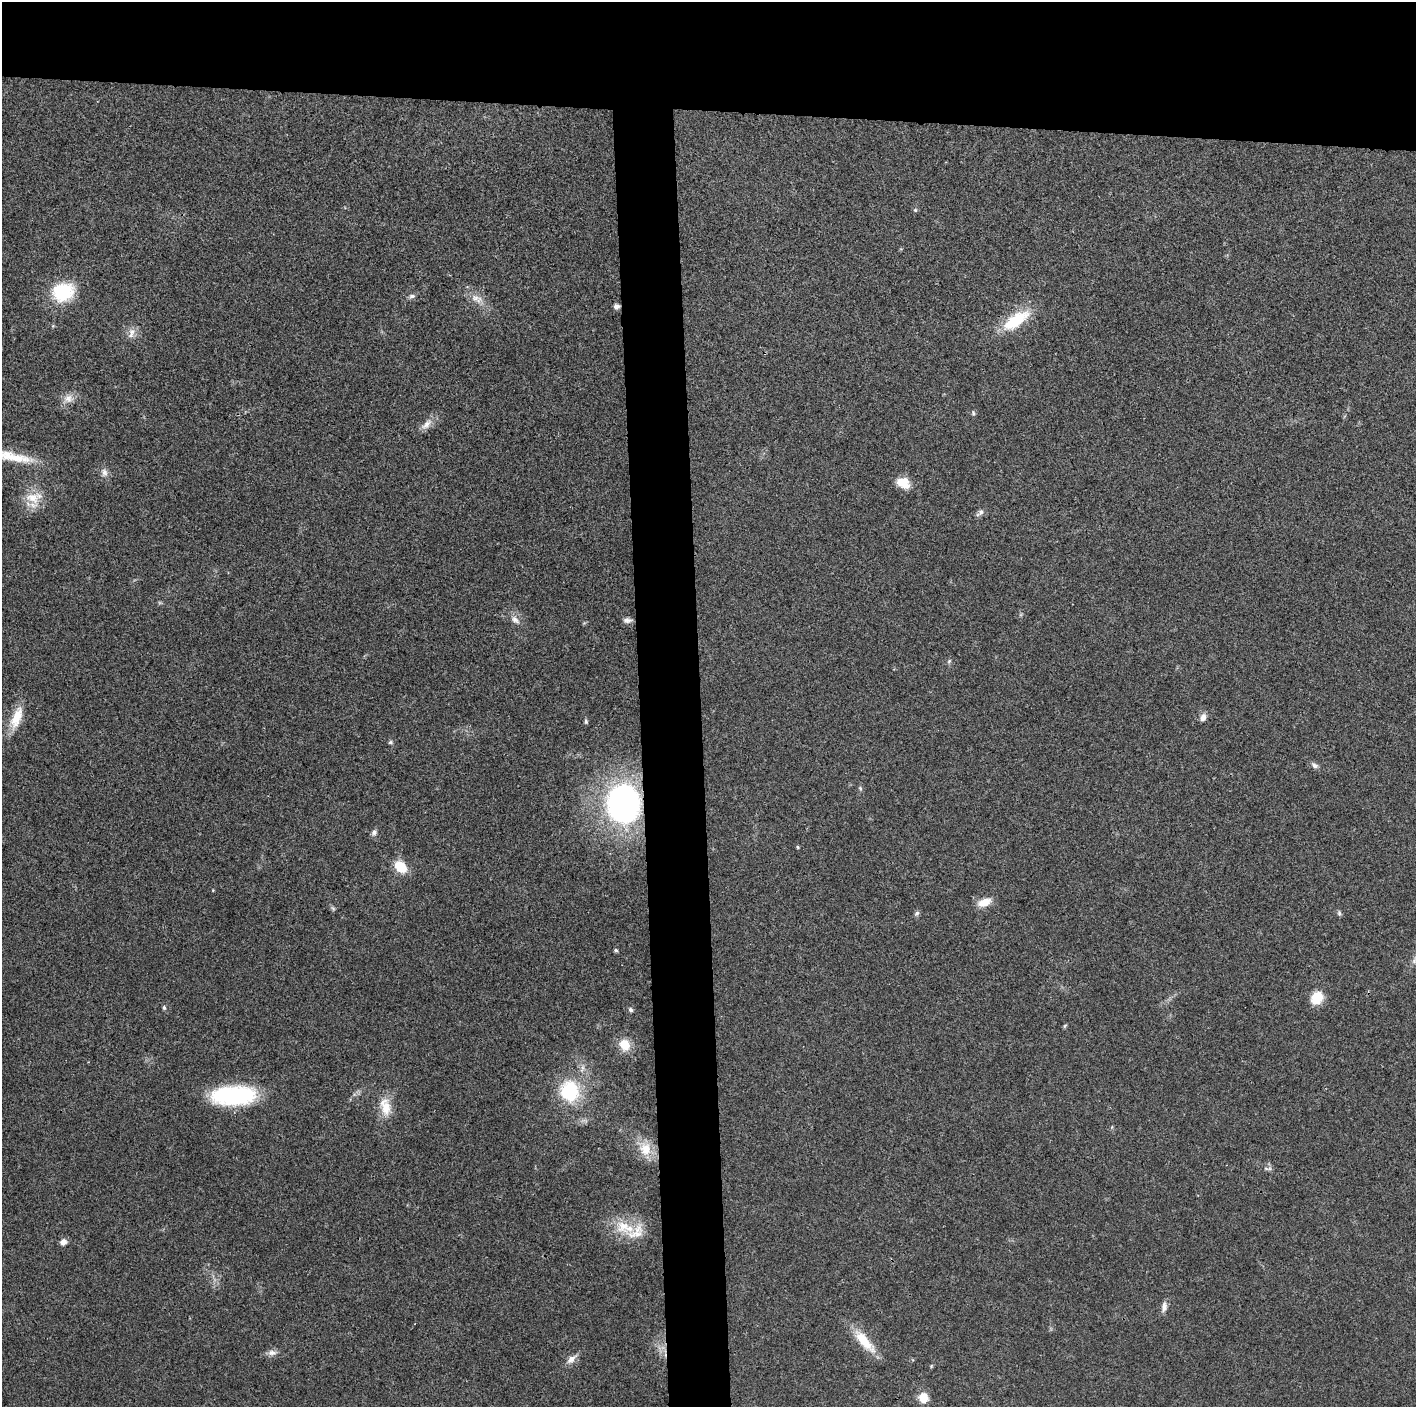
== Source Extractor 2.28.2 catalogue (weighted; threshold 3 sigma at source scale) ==
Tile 2 of 3 x 3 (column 2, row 1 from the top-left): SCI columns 1415-2828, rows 2820-4224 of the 4242 x 4227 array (HDU 1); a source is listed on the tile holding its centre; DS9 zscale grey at full resolution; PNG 1418 x 1409 px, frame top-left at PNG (2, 2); no overlay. Shown black and unused: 12% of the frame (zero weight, under 3 of 4 exposures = <1% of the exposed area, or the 3 px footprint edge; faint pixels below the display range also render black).
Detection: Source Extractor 2.28.2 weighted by HDU 2 'WHT'; one run over the whole footprint, this tile lists its part. Background 0.0191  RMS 0.0039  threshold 0.0175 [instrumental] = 3 sigma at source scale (4.5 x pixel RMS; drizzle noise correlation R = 1.50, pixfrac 1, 0.05/0.05 arcsec/px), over >= 5 px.
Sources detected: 52; all 52 listed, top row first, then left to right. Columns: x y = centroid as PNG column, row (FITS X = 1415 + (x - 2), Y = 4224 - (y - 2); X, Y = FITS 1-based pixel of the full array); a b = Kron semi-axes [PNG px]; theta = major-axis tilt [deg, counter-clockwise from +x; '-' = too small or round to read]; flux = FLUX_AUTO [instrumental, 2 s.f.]
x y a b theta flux
915 210 6 5 - 0.57
63 292 25 20 20 20
412 296 9 5 6 1.1
475 298 13 10 0 3.1
617 306 7 5 7 1.4
1016 320 35 14 35 17
53 326 5 3 - 0.41
131 333 17 8 68 2.6
68 399 13 12 - 3.4
973 413 7 5 -71 0.61
426 424 19 8 47 3.1
12 457 56 11 -12 13
104 472 12 8 -82 2
903 483 16 11 -29 5.9
33 498 21 15 -2 7.7
980 512 12 6 44 1.4
515 620 15 8 -41 2.5
627 620 11 6 1 1.4
949 661 7 4 46 0.59
17 717 31 11 69 8.4
1203 717 9 6 64 2.1
586 721 7 5 -88 0.61
391 742 6 5 - 0.66
1314 765 9 7 -37 1.4
860 788 6 4 -47 0.54
623 804 31 26 -88 120
374 832 8 6 53 1.3
797 847 4 3 - 0.45
400 867 10 8 -44 12
984 902 16 9 18 5.1
333 908 8 5 -55 0.68
917 913 7 6 - 0.89
1339 913 8 5 -89 0.73
616 950 4 4 - 0.68
1414 960 10 6 73 1.3
1317 998 13 11 55 8.6
164 1008 6 5 - 0.64
631 1010 6 5 - 0.8
1065 1025 6 4 20 0.44
625 1045 13 11 -61 6.6
570 1092 19 16 -73 26
233 1096 49 20 3 37
386 1108 24 13 88 7.3
645 1149 20 17 -81 8
625 1227 33 18 -18 13
63 1242 7 7 - 2
1164 1306 13 7 85 2
864 1341 38 11 -49 10
272 1353 12 7 -3 2
571 1359 16 8 40 2.7
931 1366 5 4 - 0.45
923 1397 10 10 - 5.4
Overlapping masked pixels (flux is a lower limit): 2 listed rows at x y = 617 306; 623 804
Isophote crosses this tile's border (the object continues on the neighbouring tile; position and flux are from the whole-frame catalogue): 1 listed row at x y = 12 457